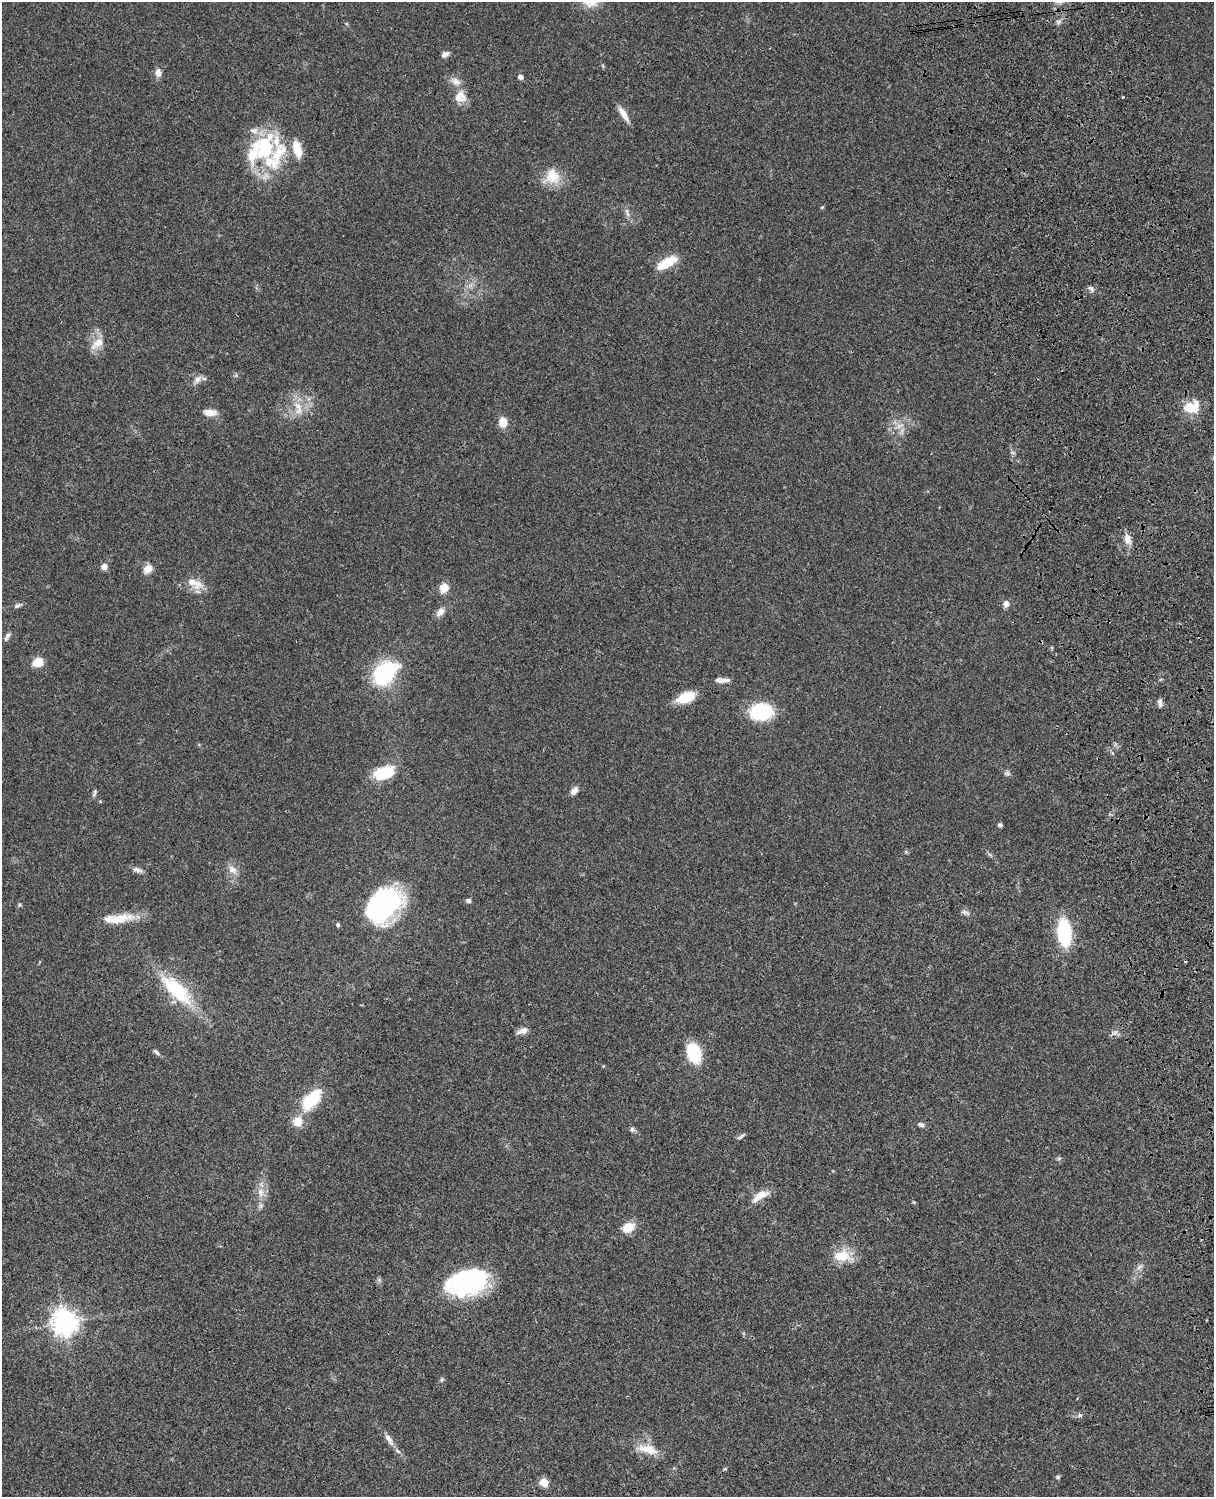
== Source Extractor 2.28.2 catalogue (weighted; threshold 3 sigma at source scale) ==
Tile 6 of 4 x 3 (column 2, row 2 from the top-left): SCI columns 1333-2544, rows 1773-3267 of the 5086 x 4928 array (HDU 1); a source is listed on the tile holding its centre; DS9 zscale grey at full resolution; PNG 1216 x 1499 px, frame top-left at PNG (2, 2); no overlay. Shown black and unused: <1% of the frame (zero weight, under 3 of 4 exposures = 6% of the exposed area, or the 3 px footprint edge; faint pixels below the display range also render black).
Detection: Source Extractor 2.28.2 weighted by HDU 2 'WHT'; one run over the whole footprint, this tile lists its part. Background 0.075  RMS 0.0057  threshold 0.0257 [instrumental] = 3 sigma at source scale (4.5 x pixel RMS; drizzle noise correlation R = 1.50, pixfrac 1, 0.05/0.05 arcsec/px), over >= 5 px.
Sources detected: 85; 2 cosmic-ray / hot-pixel residue — not listed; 6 inside a brighter listed object's ellipse — not listed separately; the other 77 listed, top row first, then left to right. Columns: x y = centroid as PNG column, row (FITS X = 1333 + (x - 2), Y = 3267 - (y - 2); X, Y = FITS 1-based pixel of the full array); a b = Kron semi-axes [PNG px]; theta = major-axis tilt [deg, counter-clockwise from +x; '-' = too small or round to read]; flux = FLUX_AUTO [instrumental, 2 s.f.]
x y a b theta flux
1058 22 7 6 - 1.4
445 54 9 6 33 2.3
158 73 12 8 90 3.1
521 77 5 4 - 2.6
460 97 17 16 - 7.3
1123 97 3 3 - 0.7
623 114 20 6 -58 5.2
264 148 39 31 72 44
297 149 20 9 -75 10
552 176 22 19 -68 12
822 207 5 4 - 0.63
627 213 13 4 -67 1.9
666 263 26 10 29 13
1091 289 10 6 -46 1.7
97 343 22 11 40 7
198 379 13 8 51 3.2
1191 407 18 12 19 14
298 408 23 11 -74 8.8
210 413 16 8 -1 4.9
503 422 9 8 - 7.9
900 426 12 5 27 2.7
1013 453 6 4 -19 0.91
1127 539 13 9 -68 4.5
104 567 7 6 - 3.4
148 569 12 9 46 4.5
195 583 26 11 -24 7.8
444 588 10 9 - 6.2
1006 604 9 7 75 2.7
17 606 10 5 33 1.4
440 612 14 8 46 3.6
8 635 9 6 52 1.9
38 662 11 8 18 8.5
385 673 30 21 48 45
725 680 13 6 12 2.7
686 697 21 10 21 14
1160 703 11 5 -90 1.8
761 712 23 17 2 32
383 773 21 12 20 22
1007 773 9 6 -2 1.4
574 791 10 7 49 3.2
95 793 11 4 68 1.3
1000 825 5 5 - 1.1
137 870 14 6 -17 2.3
232 870 14 9 -35 4.1
468 901 6 5 - 1.5
384 905 40 27 44 80
965 912 13 6 -25 1.9
118 918 41 10 6 13
338 925 5 4 - 0.99
1064 932 24 12 -84 41
176 990 47 17 -44 37
522 1031 14 6 20 3.4
1115 1033 10 5 1 1.8
156 1052 10 5 -43 1.5
694 1053 15 10 -72 32
603 1066 4 4 - 0.46
311 1100 22 11 44 31
298 1122 12 12 - 7.8
921 1125 9 5 -19 1.7
632 1130 7 6 - 1.5
741 1136 13 4 36 1.2
1059 1158 6 4 2 0.88
261 1192 13 9 -84 4.9
760 1196 24 9 29 7.3
914 1202 4 3 - 0.76
261 1205 9 5 84 1.7
628 1227 14 10 26 9
842 1256 23 14 -3 13
1139 1267 10 4 34 1.6
379 1280 6 6 - 1.1
467 1282 43 26 15 71
65 1322 9 8 - 570
442 1380 6 5 - 0.98
389 1439 21 7 -57 4.2
648 1449 30 11 -12 10
1058 1477 5 4 - 1
544 1482 5 5 - 15